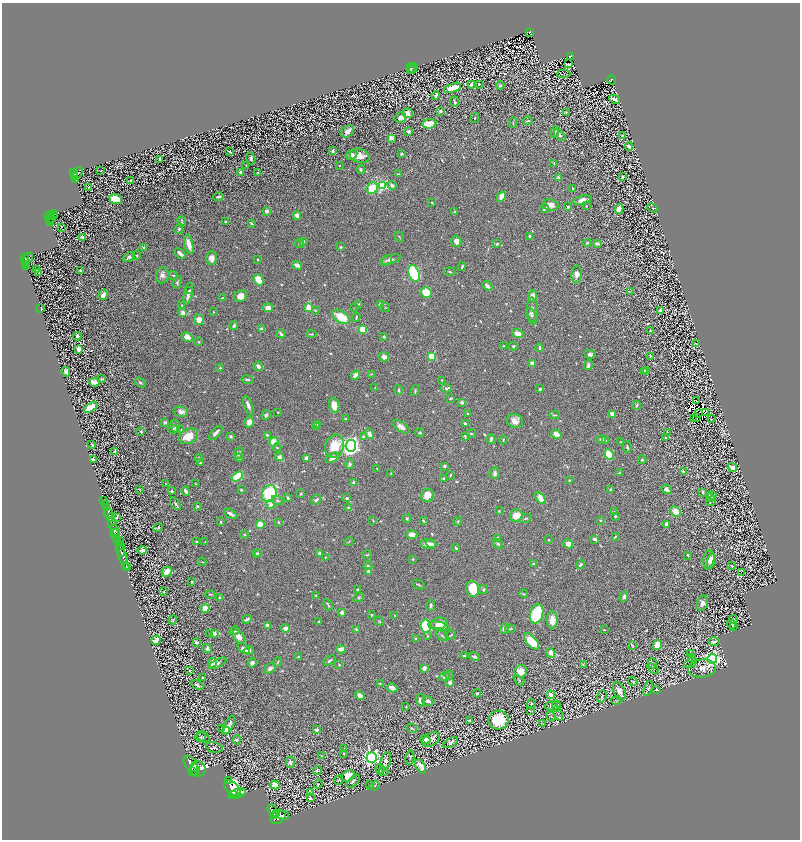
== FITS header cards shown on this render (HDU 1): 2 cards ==
NAXIS1  =                 1596
NAXIS2  =                 1675

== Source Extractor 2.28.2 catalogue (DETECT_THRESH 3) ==
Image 1596 x 1675 px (HDU 1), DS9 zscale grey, zoomed out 1/2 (1 PNG px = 2 x 2 image px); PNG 802 x 842 px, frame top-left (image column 1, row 1674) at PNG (2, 3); each listed source drawn as its Kron ellipse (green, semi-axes under 4 px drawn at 4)
Background 0.972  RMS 0.021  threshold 0.0636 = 3 sigma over >= 5 px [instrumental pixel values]
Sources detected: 1146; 131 cannot appear on this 1/2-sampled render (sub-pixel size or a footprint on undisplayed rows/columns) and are neither listed nor drawn; of the other 1015, the 500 brightest by FLUX_AUTO listed and drawn (515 fainter detections omitted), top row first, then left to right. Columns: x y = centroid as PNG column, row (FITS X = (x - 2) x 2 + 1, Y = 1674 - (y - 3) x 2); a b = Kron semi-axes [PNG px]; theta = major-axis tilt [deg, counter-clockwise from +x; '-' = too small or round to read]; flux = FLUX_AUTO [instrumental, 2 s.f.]
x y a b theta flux
530 32 4 2 - 250
571 56 4 3 - 240
569 64 3 2 - 5.2
411 68 5 3 - 4
413 68 5 4 - 4.8
411 70 4 3 - 6.9
564 74 7 3 1 3.6
612 80 4 3 - 220
471 84 4 2 - 15
479 84 3 2 - 3.2
500 85 4 4 - 6.8
453 88 9 4 21 110
436 96 4 2 - 8.5
615 99 6 2 -28 18
454 102 5 2 - 8
440 111 3 3 - 8.6
566 112 3 3 - 3.6
408 113 5 5 - 20
400 118 6 5 - 22
475 118 5 3 - 4.1
528 121 5 3 - 5
513 123 5 2 - 4.1
429 124 7 4 7 78
347 131 7 5 38 27
409 131 3 3 - 12
555 132 6 3 80 5.3
560 135 7 4 -47 7.8
622 135 4 2 - 3.8
391 138 3 3 - 80
629 146 4 3 - 14
333 151 4 3 - 8.2
230 152 3 2 - 5.6
401 154 3 3 - 5.1
351 155 6 4 27 22
360 156 10 7 -17 47
251 158 6 4 -75 9.1
160 159 3 2 - 4.1
554 163 4 3 - 3.7
246 165 3 3 - 3.4
339 166 3 2 - 3.6
361 169 4 3 - 7.5
100 171 2 1 - 3.8
74 173 3 2 - 480
78 173 6 4 51 980
241 173 4 3 - 25
258 173 4 2 - 6.3
398 174 4 3 - 5.6
75 177 2 2 - 250
622 177 2 2 - 3.6
558 178 4 3 - 6.4
76 180 4 2 - 290
130 180 2 2 - 3.8
392 185 4 3 - 15
383 186 4 3 - 320
89 187 2 1 - 47
372 188 6 5 - 120
572 188 2 2 - 7.1
218 197 5 3 - 7.7
501 197 5 3 - 46
116 199 6 5 - 120
582 200 9 4 14 28
432 203 3 2 - 3.7
551 205 8 6 -9 26
587 206 2 2 - 3.8
568 207 2 2 - 11
652 208 5 3 - 5.3
545 209 5 3 - 10
619 209 5 3 - 56
267 211 3 3 - 24
455 212 3 3 - 5.6
49 215 4 2 - 540
54 215 5 3 - 650
297 215 4 3 - 17
52 216 3 2 - 290
52 218 2 1 - 110
50 219 2 2 - 160
51 222 4 2 - 260
182 222 5 3 - 4.6
226 222 4 3 - 4
251 223 4 2 - 4.9
61 227 2 2 - 10
179 229 5 3 - 7.6
399 236 5 2 - 3.5
530 236 2 2 - 14
82 237 4 3 - 13
303 241 2 2 - 18
456 241 5 5 - 24
587 243 4 3 - 4.7
597 243 3 3 - 15
189 244 10 3 -75 39
299 244 4 3 - 4
497 244 4 2 - 5.7
143 247 4 3 - 3.9
340 247 3 3 - 6.5
180 253 6 3 -43 24
137 255 4 3 - 3.9
24 257 3 2 - 420
129 257 6 4 28 10
28 258 5 4 - 870
211 258 7 5 -88 25
258 259 3 2 - 5
391 259 10 4 16 15
386 260 6 3 38 7.8
26 262 3 2 - 310
26 264 2 2 - 240
297 265 5 3 - 18
27 266 2 1 - 78
462 267 4 2 - 6.8
37 270 2 1 - 9.5
80 270 2 2 - 11
39 272 2 1 - 39
450 272 6 3 -8 4.4
414 273 8 5 -70 420
162 275 8 6 81 19
173 275 4 3 - 5.7
577 275 9 5 87 25
258 280 6 4 -57 78
177 282 6 4 73 6.8
487 286 5 3 - 22
190 291 3 3 - 6.3
426 292 5 5 - 96
630 292 4 3 - 3.5
188 294 11 3 77 20
103 295 5 3 - 35
240 296 6 5 - 32
532 296 6 3 66 41
222 298 3 2 - 5
358 304 4 3 - 5
182 305 3 3 - 3.8
381 305 3 2 - 40
308 307 4 3 - 81
354 307 3 3 - 4.3
385 307 5 3 - 3.6
268 308 5 3 - 31
41 309 3 2 - 4.8
315 310 4 3 - 3.7
533 311 13 5 -85 18
660 311 4 2 - 14
213 312 2 2 - 4.5
183 313 4 4 - 27
531 315 7 4 -60 10
341 317 10 5 -32 110
356 317 4 2 - 5.5
199 320 5 4 - 51
234 325 4 3 - 8.2
261 329 2 2 - 53
362 329 4 3 - 100
650 330 3 2 - 3.8
518 333 6 4 -16 44
281 334 4 2 - 13
311 334 5 2 - 5.1
77 336 4 4 - 16
384 336 4 3 - 5.7
187 337 6 4 -27 37
199 342 3 3 - 4.3
696 344 4 2 - 5.6
503 346 3 3 - 4.3
513 346 4 4 - 7.1
539 348 4 2 - 5
78 349 4 3 - 18
590 354 5 4 - 16
432 356 3 3 - 180
650 356 2 2 - 4.7
384 357 5 4 - 22
532 363 4 3 - 35
588 365 5 3 - 15
258 366 5 4 - 14
220 368 3 3 - 3.7
647 370 3 2 - 3.3
66 372 5 4 - 17
644 372 3 3 - 5
371 374 4 2 - 3.6
355 375 5 3 - 26
101 379 3 3 - 6.2
247 379 6 2 -11 7.6
442 380 4 3 - 4.6
94 382 5 4 - 56
140 383 6 3 -35 7.3
375 388 2 2 - 3.5
446 388 5 4 - 6.2
540 389 4 3 - 6.6
399 390 5 3 - 6
415 391 5 2 - 4.6
450 399 3 2 - 4.6
697 401 2 1 - 9.4
462 402 3 3 - 18
248 405 10 3 -69 22
334 405 8 5 -77 57
637 405 4 3 - 6.8
91 407 7 4 35 110
181 412 7 5 -11 25
278 412 3 3 - 3.6
705 412 3 1 - 16
467 413 2 2 - 5
612 414 4 4 - 25
699 414 2 1 - 5.8
266 415 5 3 - 9.2
555 415 5 2 - 5
697 418 3 1 - 5.5
345 419 3 2 - 3.4
693 419 2 1 - 5.5
711 419 2 2 - 4.7
515 421 8 6 -20 30
165 422 4 3 - 9.1
249 422 5 4 - 26
465 423 3 3 - 7.5
317 424 4 3 - 4.8
175 426 6 4 -76 12
316 427 4 3 - 4.8
401 427 10 4 -35 30
173 429 5 4 - 10
181 430 3 3 - 3.5
141 432 3 2 - 4.8
667 432 3 2 - 3.7
216 433 9 3 48 19
419 433 4 3 - 6.2
369 434 5 3 - 27
471 434 4 2 - 3.9
556 434 6 4 -33 30
267 435 2 2 - 15
188 436 10 7 27 76
231 436 3 2 - 7.8
465 436 4 3 - 5
364 437 2 2 - 27
666 438 3 2 - 3.5
491 439 5 3 - 13
601 439 4 4 - 19
503 440 4 2 - 3.7
606 440 4 3 - 4.6
274 442 5 4 - 110
620 442 2 2 - 3.4
92 445 4 2 - 4.7
335 446 12 9 70 100
351 446 6 5 - 1900
627 447 6 2 -73 7.3
277 448 4 3 - 3.3
115 452 3 2 - 17
239 453 6 3 65 11
609 454 5 4 - 150
279 457 4 4 - 19
198 458 4 3 - 8.5
239 458 4 3 - 6.4
306 458 4 3 - 16
332 458 7 4 29 30
93 460 4 2 - 17
642 460 4 4 - 5.5
200 463 3 3 - 8.2
350 464 5 4 - 11
444 466 3 3 - 8.1
732 467 5 3 - 30
377 469 3 2 - 3.6
683 471 3 3 - 6.1
495 473 6 5 - 13
619 473 3 3 - 5.8
391 474 3 2 - 3.5
450 475 3 2 - 3.4
237 477 6 3 33 240
443 479 2 2 - 5.8
569 480 2 2 - 3.4
354 483 3 3 - 22
166 484 2 2 - 4.5
195 484 3 2 - 3.5
610 489 3 2 - 4.1
667 489 5 4 - 23
140 490 3 3 - 3.5
241 490 2 2 - 4.6
172 491 3 2 - 9.2
186 491 5 2 - 23
703 492 3 2 - 6.1
269 494 9 7 64 290
301 494 3 3 - 4.6
427 495 7 6 - 54
712 495 4 3 - 4.2
710 497 4 3 - 3.8
288 498 4 2 - 8.2
347 498 3 3 - 8.3
540 498 6 4 -56 61
104 500 2 1 - 67
277 500 6 4 -26 7.7
316 500 5 3 - 8.6
711 501 5 3 - 3.9
105 504 2 2 - 210
176 504 7 3 -53 9.3
270 504 4 4 - 20
197 506 2 2 - 14
106 508 3 2 - 380
349 508 3 3 - 6.7
499 511 3 2 - 3.6
675 511 6 4 -45 51
614 512 3 3 - 6.1
109 514 5 2 - 1500
231 514 7 2 -30 16
516 516 6 6 - 72
615 516 3 3 - 5.9
116 517 3 2 - 6.4
110 518 3 2 - 750
526 518 6 3 25 6.4
407 519 4 3 - 5.9
373 520 3 2 - 3.3
600 520 3 2 - 5.2
423 521 3 2 - 5.3
458 521 4 3 - 4.7
221 522 2 2 - 10
278 522 3 3 - 3.9
112 523 6 3 -80 3200
666 524 4 3 - 13
260 525 4 4 - 65
158 528 5 3 - 4.6
115 530 6 3 -53 1400
115 534 4 2 - 540
244 535 4 3 - 4
412 535 5 4 - 50
615 537 3 2 - 4.6
117 538 3 2 - 600
497 538 4 3 - 5.8
594 539 3 2 - 21
549 540 3 2 - 3.3
349 541 5 3 - 3.5
119 542 5 3 - 790
197 542 3 3 - 4.9
205 542 4 2 - 3.6
431 543 5 3 - 14
428 544 8 4 -10 34
498 544 5 3 - 7.5
568 544 5 4 - 50
120 545 3 1 - 170
456 548 4 2 - 4.6
121 550 6 2 -71 1500
142 550 5 3 - 14
319 553 4 3 - 8.8
256 554 4 3 - 8.5
259 554 4 3 - 20
367 555 5 3 - 3.6
688 555 3 2 - 4.3
123 556 7 3 -75 2000
325 557 2 2 - 4.2
413 559 3 3 - 5.2
709 560 10 5 81 26
711 561 7 3 73 16
202 562 4 2 - 3.6
533 564 3 2 - 5.4
580 564 5 3 - 12
125 566 2 1 - 39
368 566 4 4 - 8.3
731 566 2 2 - 4.2
128 568 2 1 - 53
368 571 4 3 - 15
167 572 5 4 - 48
742 572 2 2 - 34
192 582 3 2 - 3.3
418 585 7 2 -24 5.2
357 589 2 2 - 4.2
473 589 8 6 -82 110
483 589 4 4 - 7.5
164 592 2 2 - 4.3
211 594 5 2 - 3.9
524 594 4 3 - 4
316 596 3 2 - 4.4
359 597 6 4 31 6.8
624 597 5 3 - 19
220 598 3 3 - 7.4
702 603 8 5 74 24
328 605 6 2 -59 5.8
431 605 6 3 80 9.6
205 609 4 3 - 58
342 613 4 3 - 17
537 614 10 6 74 250
371 615 3 2 - 5.3
394 616 3 2 - 3.7
247 619 5 2 - 12
733 619 4 3 - 4.5
173 620 4 3 - 3.8
552 620 9 5 -87 48
319 621 3 2 - 5.8
379 621 5 3 - 4.5
439 623 8 6 10 42
732 624 4 3 - 7.4
267 625 4 3 - 11
426 626 6 5 - 310
439 626 11 4 -10 32
734 627 4 3 - 5.6
286 628 4 4 - 28
357 629 4 3 - 7.8
504 629 5 4 - 13
510 629 5 3 - 4.5
604 630 2 2 - 3.4
235 631 5 3 - 5.5
210 633 3 2 - 4.5
214 633 3 3 - 16
451 635 5 2 - 3.9
427 636 3 3 - 4.2
442 636 7 3 -32 5.4
239 637 8 5 -52 33
415 639 3 3 - 3.9
156 640 5 4 - 35
531 641 10 5 -48 110
196 642 3 3 - 15
714 642 6 4 0 9.5
657 645 5 4 - 59
633 646 3 2 - 3.9
243 648 7 4 -36 16
207 649 4 4 - 7.9
341 649 5 3 - 33
249 651 5 3 - 13
551 653 5 3 - 33
690 654 4 3 - 4.2
464 656 3 2 - 9.7
298 657 4 2 - 5.2
474 657 5 3 - 9.4
692 657 2 2 - 47
712 659 5 4 - 1000
330 660 6 3 34 8.3
278 662 4 3 - 4.5
212 663 5 3 - 49
217 663 9 4 26 15
252 663 5 4 - 12
653 663 5 2 - 4.3
691 663 7 3 25 6.3
339 665 2 2 - 3.5
583 665 3 2 - 3.9
270 668 6 5 - 14
424 668 4 4 - 23
653 668 6 3 -36 8.7
702 668 14 9 6 43
190 671 4 3 - 5.3
521 671 6 6 - 53
449 675 5 3 - 4
445 677 5 3 - 11
203 678 2 2 - 6.4
519 680 6 3 -41 4.3
633 681 4 3 - 3.9
450 682 4 3 - 15
380 683 3 3 - 3.9
197 685 7 3 -30 13
392 688 5 3 - 39
648 688 7 4 71 8
657 690 4 2 - 4.1
619 691 10 5 -67 39
477 693 4 3 - 7.6
360 695 5 4 - 20
551 695 4 3 - 74
602 696 6 4 72 7.9
421 700 6 4 -79 25
428 701 5 4 - 15
616 701 5 4 - 4.7
531 704 5 3 - 7.6
552 706 6 5 - 22
556 706 6 2 -89 3.8
406 707 3 2 - 3.9
530 711 2 1 - 8.5
558 713 7 2 -67 4.5
551 716 5 2 - 3.6
499 720 10 9 - 180
469 721 2 2 - 4.2
543 724 3 2 - 4.5
229 725 10 4 60 17
222 728 3 3 - 3.8
412 728 5 2 - 3.6
226 730 4 4 - 55
316 730 2 2 - 46
201 737 5 4 - 5.3
203 737 7 5 -35 7.1
425 739 5 4 - 21
431 739 9 6 33 31
237 740 4 3 - 12
450 743 8 4 31 9.7
214 748 8 5 -13 8.6
344 749 3 2 - 3.7
344 753 2 2 - 3.6
322 756 4 2 - 3.8
410 757 7 3 82 6.3
372 758 5 5 - 1200
386 761 10 5 75 27
290 762 6 4 -89 14
191 764 9 5 -51 5900
421 766 8 4 -61 56
198 769 8 8 - 5000
380 769 5 4 - 5.2
195 770 6 3 -85 2400
317 770 4 3 - 7.5
192 771 2 2 - 510
383 772 5 4 - 8.1
348 776 7 5 27 89
339 780 5 3 - 4.7
228 781 2 1 - 110
353 781 8 4 45 11
318 784 4 3 - 3.9
275 785 4 4 - 96
369 785 4 3 - 3.6
374 786 6 3 23 5.4
232 788 10 6 -41 7100
241 791 4 2 - 500
311 793 3 3 - 23
237 794 9 4 21 4400
233 795 2 1 - 530
310 798 3 2 - 9.2
273 812 8 4 -67 5000
276 814 3 2 - 1400
283 815 6 2 -13 740
278 817 8 6 37 5600
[515 fainter detections neither listed nor drawn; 131 sub-pixel or undisplayed-footprint detections neither listed nor drawn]